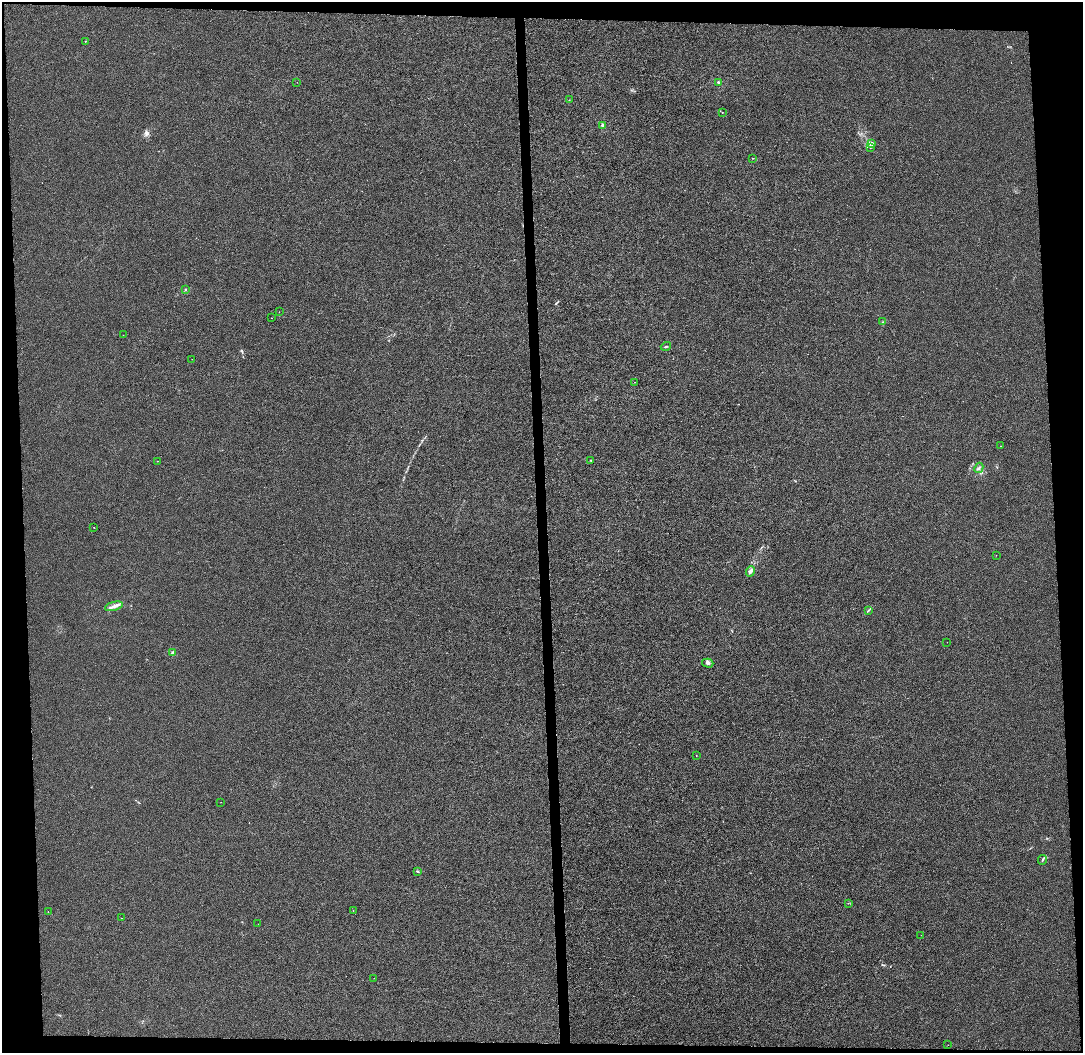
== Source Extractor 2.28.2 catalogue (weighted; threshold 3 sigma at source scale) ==
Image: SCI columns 71-4393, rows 7-4207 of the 4465 x 4207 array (HDU 1 of 3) = the unmasked area's bounding box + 8 px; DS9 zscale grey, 4 x 4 block average (1 PNG px = mean of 4 x 4 image px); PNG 1085 x 1055 px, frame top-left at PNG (2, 2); each listed source drawn as its Kron ellipse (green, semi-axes under 4 px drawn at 4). Shown black and unused: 8% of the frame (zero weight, under 3 of 6 exposures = <1% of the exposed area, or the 3 px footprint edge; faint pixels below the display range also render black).
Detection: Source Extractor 2.28.2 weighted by HDU 2 'WHT'. Background -1.97e-04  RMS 0.0024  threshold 0.00975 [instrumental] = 3 sigma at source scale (4.09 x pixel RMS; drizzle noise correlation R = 1.36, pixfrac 0.8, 0.0396/0.0396 arcsec/px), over >= 5 px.
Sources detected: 42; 1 inside a brighter listed object's ellipse — not listed separately; the other 41 listed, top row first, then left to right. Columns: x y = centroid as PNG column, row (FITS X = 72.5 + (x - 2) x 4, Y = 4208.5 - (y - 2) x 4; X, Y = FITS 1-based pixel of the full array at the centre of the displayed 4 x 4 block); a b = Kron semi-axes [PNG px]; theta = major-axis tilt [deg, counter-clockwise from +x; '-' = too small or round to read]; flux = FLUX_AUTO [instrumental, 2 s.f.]
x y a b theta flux
86 41 2 2 - 0.46
297 82 2 2 - 0.2
718 82 2 2 - 1.5
569 100 2 2 - 0.31
722 112 2 2 - 0.33
603 126 2 2 - 17
871 143 3 2 - 1.8
870 148 2 2 - 0.72
753 158 2 2 - 0.42
185 290 2 2 - 0.89
279 312 2 2 - 0.29
271 318 2 2 - 0.23
883 322 2 2 - 0.38
123 335 2 2 - 0.22
666 346 5 2 - 1.3
192 359 2 2 - 0.2
634 382 2 2 - 0.61
1001 446 2 2 - 0.25
591 460 2 2 - 1.1
157 461 2 2 - 0.41
979 468 5 2 - 2
94 527 2 2 - 0.36
996 555 2 2 - 0.19
750 572 5 3 - 3.7
114 606 9 2 15 7
868 610 2 2 - 0.98
947 642 2 2 - 0.24
173 653 2 2 - 10
708 663 6 3 -17 2.6
696 755 2 2 - 0.35
221 802 2 2 - 0.24
1042 860 5 2 - 1.6
417 871 2 2 - 0.47
848 903 2 2 - 0.34
48 911 2 2 - 0.5
353 911 2 2 - 0.44
121 918 2 2 - 0.19
258 924 2 2 - 0.17
921 935 2 2 - 0.25
374 978 2 2 - 0.21
948 1045 2 2 - 0.32
Diffuse or blended objects may show on this block-average render without a row.